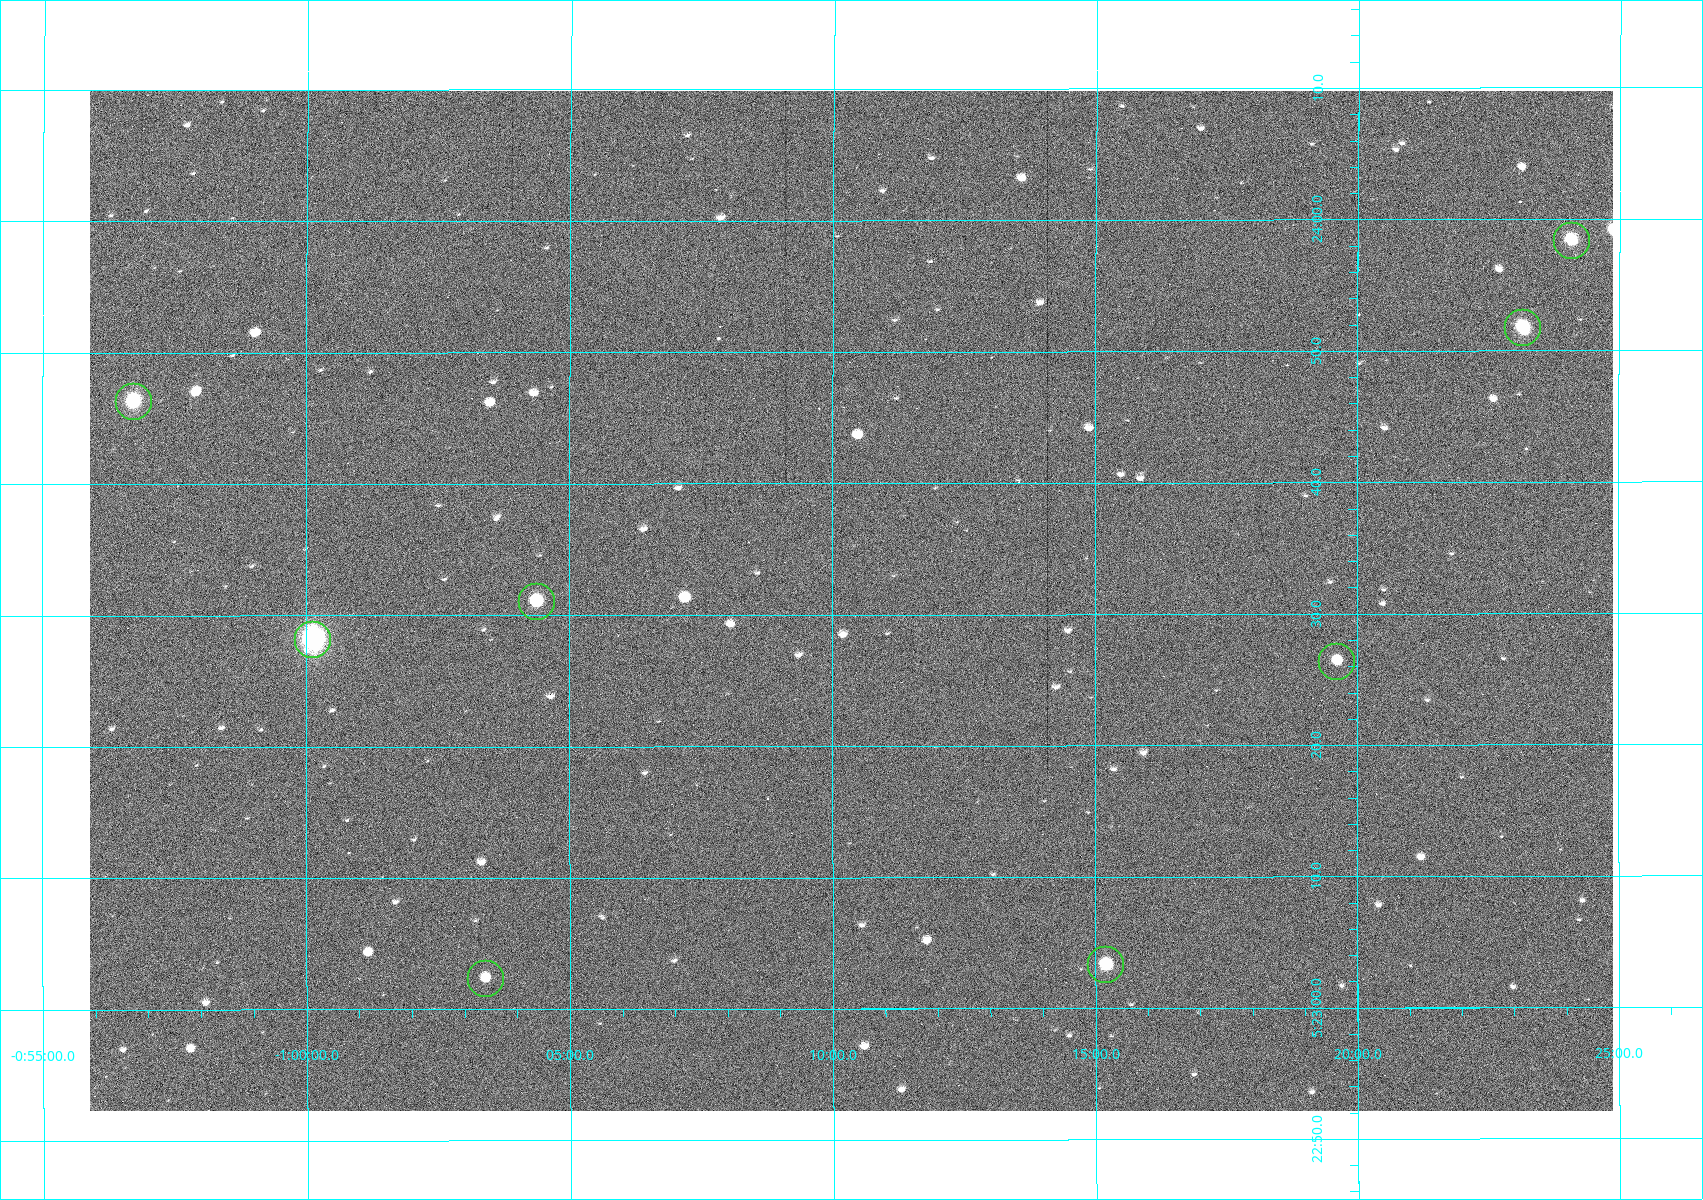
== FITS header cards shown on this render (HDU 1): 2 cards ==
NAXIS1  =                 1523
NAXIS2  =                 1020

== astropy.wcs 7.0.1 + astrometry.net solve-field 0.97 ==
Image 1523 x 1020 px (HDU 1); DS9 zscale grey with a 90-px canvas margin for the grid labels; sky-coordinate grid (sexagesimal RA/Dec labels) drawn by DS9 from the SOLVED WCS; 8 Tycho-2 reference stars matched to detected sources circled (green)
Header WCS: RA---TAN/DEC--TAN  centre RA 05:23:31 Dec -01:10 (80.88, -1.17 deg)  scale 1.14 arcsec/px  FOV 29.0' x 19.4'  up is +90 deg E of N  parity flipped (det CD > 0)
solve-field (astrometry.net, Tycho-2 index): VERIFIED the header's WCS against the Tycho-2 star catalogue (8 matches, 0 conflicts) and refined it, rather than solving blind
Solved WCS: RA---TAN-SIP/DEC--TAN-SIP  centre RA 05:23:31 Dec -01:10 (80.88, -1.17 deg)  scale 1.14 arcsec/px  FOV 29.0' x 19.4'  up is +90 deg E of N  parity flipped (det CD > 0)
The solver's refit moves the header's centre by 0.99 arcsec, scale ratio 1.001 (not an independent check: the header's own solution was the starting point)
Tycho-2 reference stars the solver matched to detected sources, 8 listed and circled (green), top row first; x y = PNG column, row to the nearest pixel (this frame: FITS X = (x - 90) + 1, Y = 1020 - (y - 91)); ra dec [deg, ICRS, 3 dp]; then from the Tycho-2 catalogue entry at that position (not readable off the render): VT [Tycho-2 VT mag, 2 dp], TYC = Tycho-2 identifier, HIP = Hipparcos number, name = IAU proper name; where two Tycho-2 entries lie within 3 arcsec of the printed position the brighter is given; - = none
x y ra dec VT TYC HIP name
1572 241 80.993 -1.402 10.12 4753-1097-1 - -
1523 328 80.966 -1.386 10.33 4753-1182-1 - -
134 402 80.943 -0.946 8.91 4753-387-1 - -
537 602 80.879 -1.073 10.48 4753-1534-1 - -
313 640 80.867 -1.002 7.84 4753-1205-1 25199 -
1337 662 80.860 -1.327 11.24 4753-1591-1 - -
1106 965 80.764 -1.254 10.69 4753-1358-1 - -
486 979 80.760 -1.057 11.82 4753-1463-1 - -